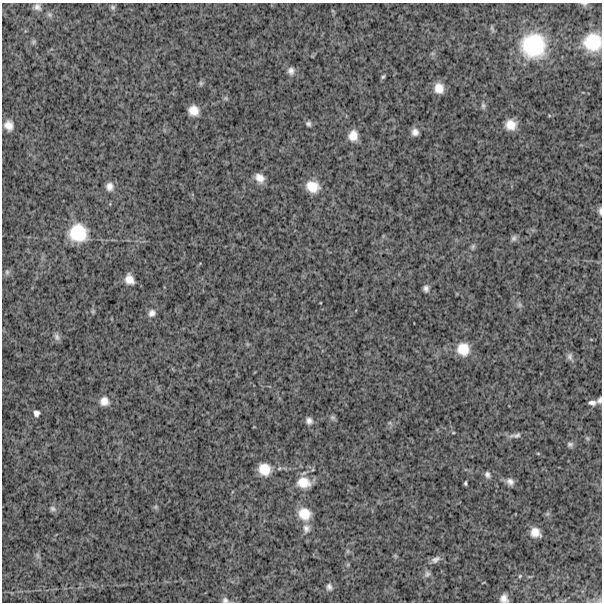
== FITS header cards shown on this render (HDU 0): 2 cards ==
NAXIS1  =                  600
NAXIS2  =                  600

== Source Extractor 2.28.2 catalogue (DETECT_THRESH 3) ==
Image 600 x 600 px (HDU 0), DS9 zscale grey, 1 PNG px = 1 image px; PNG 604 x 604 px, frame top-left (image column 1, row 600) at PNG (2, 3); no overlay
Background 1250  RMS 240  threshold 706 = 3 sigma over >= 5 px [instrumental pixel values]
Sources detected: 67; all 67 listed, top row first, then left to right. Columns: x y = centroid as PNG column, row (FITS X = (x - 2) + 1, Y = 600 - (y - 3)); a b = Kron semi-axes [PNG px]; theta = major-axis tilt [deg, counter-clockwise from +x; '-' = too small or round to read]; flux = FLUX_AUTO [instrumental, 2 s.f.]
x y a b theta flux
584 4 9 5 -9 3.7e+04
37 7 11 8 -46 6.8e+04
113 7 6 6 - 3.2e+04
49 15 8 6 -35 3.6e+04
492 29 9 4 -72 2.9e+04
33 42 7 5 37 2.8e+04
593 42 18 18 - 5.8e+05
533 46 29 29 - 1.2e+06
291 71 10 9 - 7.8e+04
383 77 6 4 48 2.4e+04
201 83 7 5 -70 2.9e+04
439 88 11 9 -75 1.8e+05
226 98 7 5 -36 2.6e+04
483 106 9 5 -90 4.0e+04
193 110 9 9 - 1.7e+05
308 124 6 5 - 3.9e+04
9 125 9 8 - 1.3e+05
511 125 10 10 - 2.0e+05
415 132 7 6 - 8.2e+04
353 136 10 9 - 1.7e+05
260 178 10 8 -44 1.3e+05
109 186 10 9 - 1.0e+05
312 186 13 11 -17 2.6e+05
600 211 10 4 -87 4.1e+04
78 233 20 19 - 5.9e+05
514 238 9 7 75 4.5e+04
473 247 9 5 73 3.6e+04
7 272 8 6 -90 3.6e+04
129 279 11 9 -64 1.4e+05
426 288 7 6 - 5.6e+04
519 305 7 7 - 4.1e+04
93 311 6 4 -71 2.2e+04
152 313 9 8 - 7.8e+04
57 337 11 7 -68 5.3e+04
463 349 15 14 - 2.9e+05
570 357 11 7 -76 5.9e+04
599 400 7 5 68 4.0e+04
104 401 11 11 - 1.3e+05
592 403 9 5 2 6.2e+04
36 413 6 6 - 6.0e+04
332 417 7 7 - 3.5e+04
309 421 8 8 - 6.8e+04
453 433 5 3 - 1.6e+04
517 435 13 7 20 5.8e+04
587 438 6 4 -44 2.3e+04
570 444 8 6 -1 4.1e+04
538 453 5 3 - 1.3e+04
264 469 13 12 - 2.6e+05
487 475 8 7 - 5.2e+04
304 482 18 14 -10 2.6e+05
510 482 9 7 -51 8.0e+04
465 483 4 3 - 2.4e+04
156 507 7 6 - 2.7e+04
53 509 9 7 -27 5.0e+04
304 514 16 14 -40 2.9e+05
306 528 12 10 -89 1.0e+05
535 532 9 8 - 1.5e+05
348 551 7 4 90 2.5e+04
37 555 7 4 -71 3.1e+04
395 556 6 5 - 2.0e+04
435 559 12 8 27 7.5e+04
427 574 9 7 59 5.4e+04
520 576 6 4 47 1.8e+04
329 587 9 7 -78 5.9e+04
504 598 8 7 - 9.3e+04
225 600 8 7 - 4.9e+04
600 600 6 4 72 2.3e+04
At the frame edge (FLAGS 8, measured only in part): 6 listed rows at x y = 584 4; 593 42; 600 211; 599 400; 504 598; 225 600